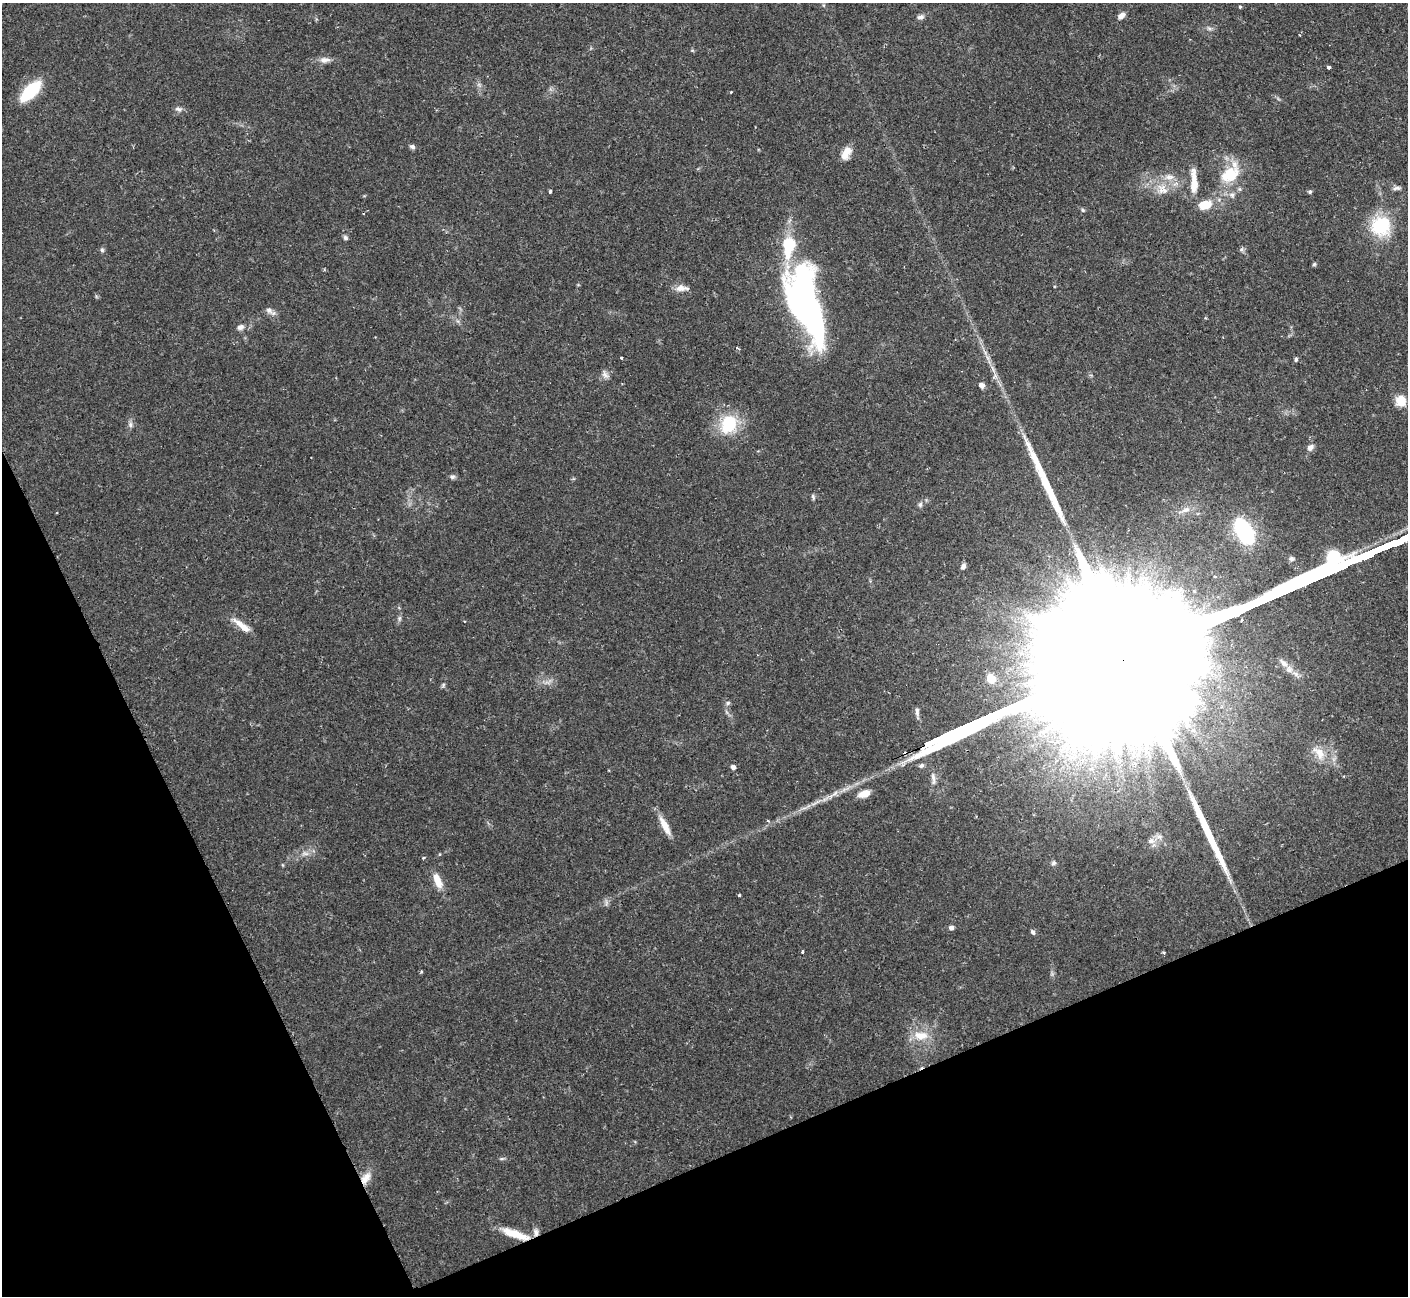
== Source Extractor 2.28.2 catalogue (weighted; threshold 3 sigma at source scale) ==
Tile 14 of 4 x 4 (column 2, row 4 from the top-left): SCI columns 1424-2829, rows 172-1465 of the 5652 x 5640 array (HDU 1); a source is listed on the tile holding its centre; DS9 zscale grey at full resolution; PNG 1410 x 1298 px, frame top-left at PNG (2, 3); no overlay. Shown black and unused: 22% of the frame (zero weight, under 2 of 3 exposures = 2% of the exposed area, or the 3 px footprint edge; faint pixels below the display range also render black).
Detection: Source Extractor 2.28.2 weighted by HDU 2 'WHT'; one run over the whole footprint, this tile lists its part. Background 0.135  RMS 0.005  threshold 0.0227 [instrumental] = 3 sigma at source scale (4.5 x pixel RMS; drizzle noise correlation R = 1.50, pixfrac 1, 0.05/0.05 arcsec/px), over >= 5 px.
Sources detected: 78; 2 inside a brighter object's white glare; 3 long thin detections or spike segments (spike, bleed or trail) — not listed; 2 inside a brighter listed object's ellipse — not listed separately; the other 71 listed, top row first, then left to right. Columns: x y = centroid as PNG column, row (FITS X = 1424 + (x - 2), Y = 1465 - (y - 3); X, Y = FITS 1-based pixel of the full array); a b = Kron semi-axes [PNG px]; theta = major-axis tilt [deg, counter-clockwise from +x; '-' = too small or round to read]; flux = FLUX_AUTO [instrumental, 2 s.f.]
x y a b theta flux
1240 7 3 3 - 0.85
1121 16 9 5 40 2.7
920 17 9 6 18 1.8
1209 28 7 4 -19 1
325 60 15 8 -1 3.1
1329 67 4 3 - 1.3
31 91 21 10 44 30
731 92 2 2 - 0.41
178 109 10 6 -10 1.7
412 147 7 5 -23 1.3
846 153 16 9 61 5.7
1230 175 29 19 34 19
1169 177 14 6 -6 3.3
1194 181 33 8 -88 8.1
1397 188 11 5 5 1.6
1162 189 18 13 -34 7.7
550 191 4 3 - 1
1310 192 5 4 - 0.92
1205 205 17 11 14 8.5
1083 210 5 5 - 0.73
1380 226 19 18 - 30
345 237 6 6 - 1.1
1241 249 6 4 -18 0.96
102 250 6 6 - 0.93
1314 264 5 4 - 0.77
681 288 17 8 0 4
806 295 53 33 -81 160
269 310 11 8 -48 2.4
240 327 10 7 29 2
737 348 4 4 - 0.68
621 358 3 3 - 0.85
1296 359 6 4 77 0.85
605 374 13 6 -49 2
982 385 5 5 - 3.2
1401 401 11 10 - 8.7
729 424 18 15 67 25
130 425 8 6 -89 1.6
1310 447 9 7 41 2.1
452 477 7 6 - 1.3
813 497 8 4 -74 0.93
920 505 8 5 74 1.2
1186 510 14 7 20 3.4
1244 531 28 15 -59 42
963 566 7 5 61 1.7
399 619 7 4 72 1
242 625 27 7 -37 6.3
1284 663 16 8 -49 4
991 679 6 5 - 16
443 685 6 4 72 0.8
728 703 6 5 - 1
917 712 11 5 -89 1.6
1319 753 22 12 -49 7.7
733 767 5 4 - 1.9
933 778 19 5 -83 2.4
864 794 13 7 18 5.6
665 826 27 8 -62 6.6
1160 836 9 7 -16 2.2
1151 841 10 8 10 2.8
305 853 11 6 -3 2.4
1053 863 7 5 18 0.99
283 865 5 3 - 0.45
437 881 20 8 -68 6.9
739 895 3 3 - 1.1
951 928 7 5 16 1.5
1033 932 6 5 - 1.2
802 951 4 3 - 0.85
921 1035 22 12 -3 9
502 1159 6 4 1 0.78
366 1178 18 9 56 5.4
536 1232 11 7 -89 2.3
515 1234 33 8 -19 13
Overlapping masked pixels (flux is a lower limit): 3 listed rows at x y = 366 1178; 536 1232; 515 1234